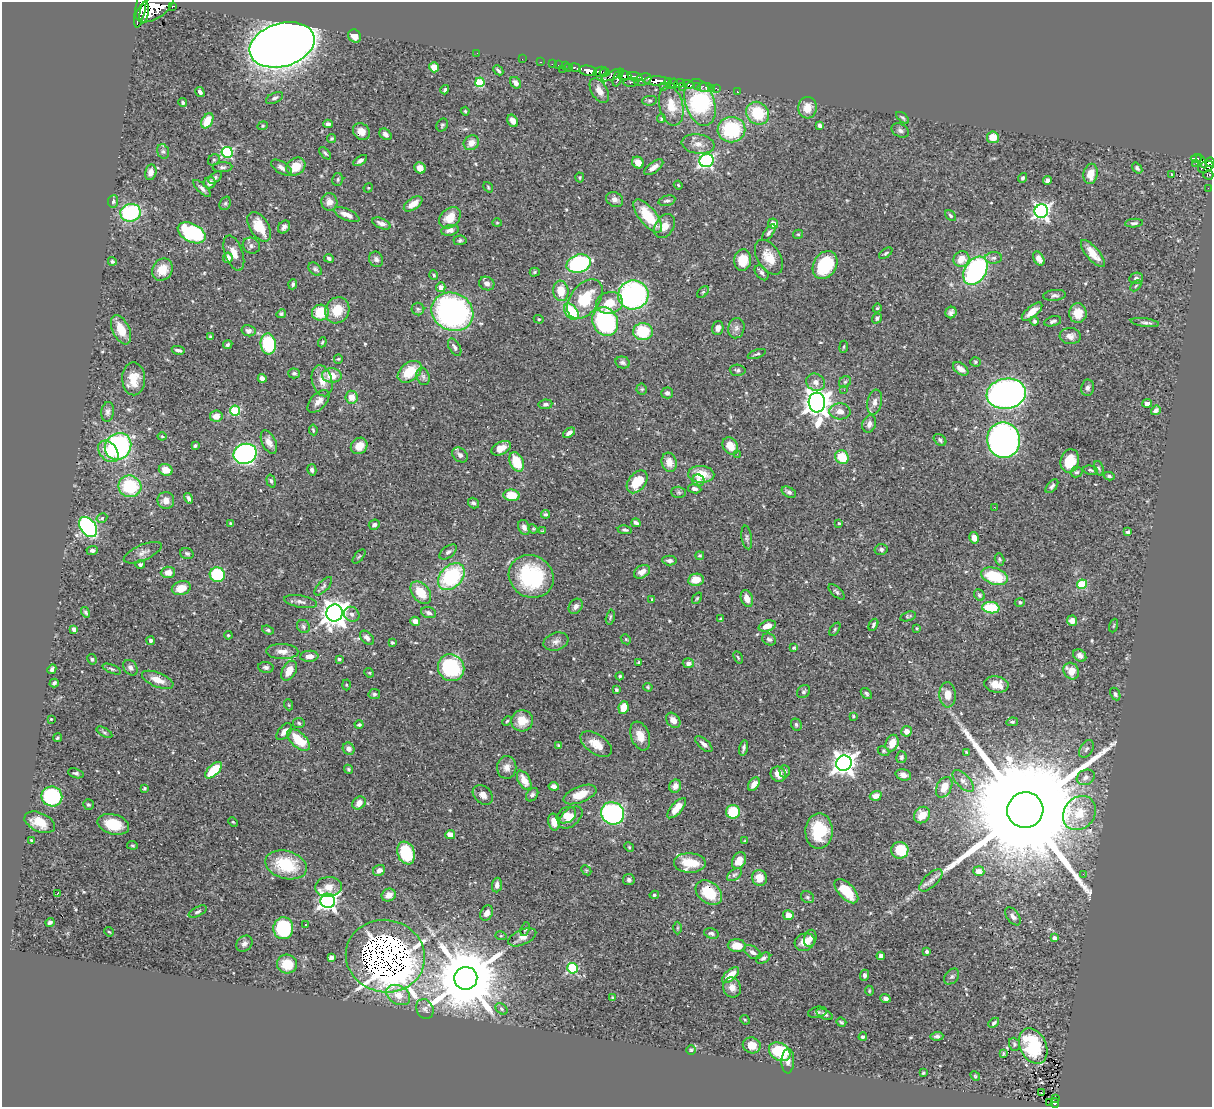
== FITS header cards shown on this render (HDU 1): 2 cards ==
NAXIS1  =                 1210
NAXIS2  =                 1105

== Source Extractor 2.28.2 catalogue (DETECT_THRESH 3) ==
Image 1210 x 1105 px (HDU 1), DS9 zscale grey, 1 PNG px = 1 image px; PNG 1214 x 1109 px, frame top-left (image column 1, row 1105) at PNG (2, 2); each listed source drawn as its Kron ellipse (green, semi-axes under 4 px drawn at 4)
Background 1.02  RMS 0.029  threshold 0.0882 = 3 sigma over >= 5 px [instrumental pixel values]
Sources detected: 529; of the 529, the 500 brightest by FLUX_AUTO listed and drawn (29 fainter detections omitted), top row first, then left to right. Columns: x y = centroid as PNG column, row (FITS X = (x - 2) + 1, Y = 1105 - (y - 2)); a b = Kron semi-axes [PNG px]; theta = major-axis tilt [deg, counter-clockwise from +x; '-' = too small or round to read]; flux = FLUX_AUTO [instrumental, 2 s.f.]
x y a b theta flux
172 6 3 3 - 55
155 7 21 11 33 3000
140 8 20 5 79 2100
144 13 11 3 81 550
355 36 7 6 - 19
282 45 33 21 16 3400
477 53 2 2 - 35
522 59 2 2 - 4.6
540 62 3 2 - 13
552 64 2 2 - 4.7
558 65 2 2 - 7.7
565 66 2 2 - 8.7
434 67 5 5 - 22
569 67 4 2 - 19
575 68 6 3 -23 35
563 69 2 2 - 8.3
498 70 6 3 -45 3.9
588 71 9 5 -9 710
600 72 7 4 18 470
605 73 5 4 - 370
613 75 12 4 24 230
625 76 6 4 0 470
635 77 8 3 -16 270
617 78 8 4 73 220
643 80 9 6 21 630
656 81 13 4 0 1100
668 81 4 3 - 220
480 82 5 4 - 110
631 82 8 3 8 100
516 83 6 5 - 8.2
679 83 6 3 16 250
673 84 5 3 - 61
688 84 5 3 - 130
663 86 4 3 - 71
682 87 3 2 - 32
697 87 3 2 - 140
704 87 7 3 7 28
711 88 2 2 - 7.3
716 88 3 2 - 4.5
445 90 5 3 - 3.8
599 91 13 7 -60 16
737 91 3 2 - 6
200 92 5 3 - 6.5
275 98 9 5 25 5.5
649 101 7 5 5 4
700 102 24 14 -73 180
183 103 4 4 - 3.4
671 106 20 11 -77 36
807 108 11 9 86 25
465 111 4 4 - 2.3
757 113 12 11 - 74
661 118 4 4 - 3.4
903 118 7 3 -40 2.9
207 121 8 5 61 33
513 121 6 5 - 14
328 124 4 4 - 5.5
442 125 7 5 59 3.5
820 125 4 3 - 7.8
263 126 5 4 - 2.4
731 130 14 12 9 140
900 130 9 6 -28 6
361 131 9 7 -42 16
385 134 7 5 -41 8.7
993 137 6 6 - 30
332 138 4 3 - 2.9
471 143 8 7 - 17
698 144 16 9 -9 18
163 151 7 5 -73 4.1
227 152 5 5 - 230
325 153 7 4 -48 3.6
1196 158 5 3 - 77
214 160 6 5 - 3.7
360 160 8 4 33 5.5
706 161 7 6 - 390
1201 161 8 3 -57 54
1210 162 5 4 - 150
638 163 6 5 - 19
1196 163 2 2 - 2.9
223 167 10 5 3 5.1
296 167 10 8 39 35
654 167 11 5 36 12
1206 167 8 5 22 240
281 168 12 5 -33 8.9
420 168 6 5 - 18
1137 168 6 4 -51 4.4
151 172 8 5 79 11
1091 174 10 7 81 23
1172 175 3 3 - 30
1208 175 5 4 - 25
580 177 5 4 - 2.8
215 178 8 4 39 4.1
1022 178 5 4 - 3.5
338 180 6 5 - 3.6
1047 180 4 4 - 8.1
210 183 6 6 - 9.4
678 185 4 3 - 2.1
488 187 6 3 -55 2.4
202 188 11 4 -43 6.4
368 188 5 4 - 1.9
1208 188 2 2 - 2.7
615 199 9 7 -27 9.3
113 201 6 5 - 4.8
667 201 8 5 14 5
329 202 9 8 - 14
225 203 7 5 68 3.6
413 204 10 5 34 21
1041 211 7 6 - 630
130 213 10 9 - 170
346 215 14 5 -23 15
648 216 20 8 -51 69
950 216 6 4 -42 3.4
450 218 12 9 44 32
497 223 4 4 - 1.9
1134 223 9 4 6 4.1
381 224 9 5 -23 9.9
773 224 5 4 - 16
665 226 13 9 56 21
259 227 16 9 -58 45
284 227 7 5 53 6.2
450 230 9 5 11 8.7
192 233 15 9 -27 190
769 233 10 4 53 4.8
798 234 5 4 - 2.6
460 240 6 4 2 3.6
251 246 9 8 - 6.1
234 253 18 9 -70 19
886 253 7 4 35 3.3
1093 253 17 6 -50 26
769 257 19 11 -59 34
228 258 5 5 - 15
329 258 5 4 - 4.7
993 258 8 5 3 5.8
376 259 8 7 - 6
961 259 8 7 - 28
1039 259 7 5 -59 13
743 260 10 8 84 39
112 261 4 4 - 3.4
579 264 12 9 17 260
825 265 15 11 58 100
315 269 8 5 -45 4.6
162 270 11 9 59 30
975 271 15 10 57 310
535 272 5 4 - 3
762 273 8 5 -51 5.4
434 275 5 4 - 2.4
1136 278 7 5 10 5.2
293 284 5 4 - 3.4
487 284 8 6 -26 9
1136 286 6 2 45 1.9
441 287 5 5 - 14
561 291 10 7 -83 36
703 292 7 4 44 3
633 295 15 14 - 400
1055 295 11 5 5 5.9
585 299 22 14 51 77
609 303 13 10 12 37
877 308 4 4 - 2.3
418 309 6 6 - 4.2
337 310 13 12 - 41
452 312 21 18 -26 550
571 312 9 6 -52 98
951 312 6 5 - 6.6
1032 312 12 5 40 21
320 313 8 8 - 65
1078 313 10 9 - 28
281 314 5 4 - 3.7
877 318 5 4 - 4.2
539 319 5 4 - 2.4
1034 321 4 4 - 3.9
1053 321 9 4 15 4.8
605 322 15 12 -64 240
1145 323 14 4 -7 6
718 328 7 5 75 9.4
736 328 10 8 76 8.7
121 330 15 8 -65 33
249 331 7 5 -14 6.8
643 332 10 8 2 89
1070 336 10 8 -6 11
210 337 3 3 - 2.3
322 342 5 4 - 2.2
268 344 10 7 -83 110
228 345 5 4 - 3.6
455 347 9 5 -59 6.8
844 347 6 3 81 2.1
178 350 6 3 -13 4.9
757 354 9 3 19 3
338 359 4 4 - 2.3
623 362 7 6 - 5.1
975 362 5 4 - 2.8
961 369 9 5 -36 14
738 370 8 5 -3 4.3
410 372 13 9 38 53
294 373 6 5 - 4.1
332 375 10 7 -2 24
423 376 9 6 -74 6.5
262 378 4 4 - 12
134 379 16 11 -89 32
322 381 16 10 -75 22
816 382 10 8 -33 12
845 382 6 5 - 3.7
1087 388 8 6 81 6
642 389 5 5 - 2.8
844 390 3 3 - 2
667 393 6 5 - 6.6
1006 394 20 15 9 1000
351 397 6 6 - 18
318 401 14 7 47 13
817 402 10 8 -87 2200
875 402 13 7 80 11
1147 403 5 3 - 7.4
545 404 7 5 9 5.2
1156 410 5 4 - 6.7
235 411 5 5 - 130
840 411 10 8 -5 15
108 412 10 6 83 6.2
216 416 6 5 - 17
869 424 9 6 68 8.9
313 430 5 3 - 2.5
569 433 7 4 35 7.7
162 436 4 4 - 1.9
940 440 7 5 -41 3.9
1003 440 18 16 -80 760
269 442 12 7 -65 15
118 446 14 12 48 300
195 446 4 3 - 3.5
359 446 9 7 42 21
730 446 9 7 -55 23
501 448 10 6 27 19
108 451 12 8 -49 33
245 454 12 10 22 550
737 454 3 2 - 3.5
460 455 9 6 -43 8.7
842 457 7 6 - 51
1070 461 12 9 76 50
517 462 10 6 -66 55
669 462 10 7 -75 20
1099 468 7 4 -70 3.4
166 470 7 5 -20 22
312 470 6 4 -76 5.4
1091 470 7 4 -11 3.3
1077 472 6 5 - 4.3
701 474 13 8 -3 44
1109 476 5 3 - 3.2
698 480 6 5 - 8.7
271 481 6 4 -73 3.6
637 482 13 8 51 56
130 486 11 10 - 110
1052 486 8 4 49 5.3
695 489 7 4 -8 5.8
679 492 7 5 -2 4.2
789 492 8 5 -28 5.7
512 495 8 5 -6 35
189 498 5 3 - 5.2
166 501 8 8 - 16
474 503 6 5 - 4.5
994 507 3 2 - 3.2
546 514 4 3 - 3.3
102 518 5 4 - 3.5
231 523 4 3 - 3.3
636 523 5 3 - 6.2
839 523 3 3 - 3.2
374 525 6 5 - 5.7
88 527 11 7 -55 320
524 527 8 5 -67 8.1
533 529 5 4 - 2.3
625 530 7 3 -9 3.6
543 531 4 2 - 1.9
1128 532 4 3 - 5.1
747 537 12 5 -81 5.4
974 538 6 4 -77 12
881 549 6 5 - 4.8
92 551 5 4 - 6.5
448 552 10 5 37 6.8
143 553 20 7 24 13
187 553 7 5 -17 4.6
700 555 4 3 - 2.6
359 556 8 2 50 2.2
1000 559 6 4 -73 3
669 560 7 5 -2 6.2
140 564 4 4 - 3.8
168 572 7 6 - 17
642 572 8 6 30 14
217 575 7 7 - 120
531 576 23 21 -31 170
994 576 14 8 -19 94
451 577 15 11 45 180
696 580 8 6 8 28
1082 584 5 4 - 100
323 586 11 5 46 5.2
181 588 9 6 18 30
836 592 10 5 -42 4.6
421 593 13 8 -51 43
979 595 6 5 - 4.8
697 598 6 4 53 2.6
652 599 4 3 - 2
747 599 9 6 -70 17
301 602 16 6 -10 9.6
1020 602 5 4 - 3.8
576 606 8 6 53 7.4
991 608 8 5 -8 73
86 612 5 4 - 4.1
335 613 8 8 - 2100
429 613 8 5 -17 6.6
352 614 8 7 - 7.9
908 616 8 4 16 3.4
610 617 7 4 77 3.2
721 619 4 3 - 3.4
415 621 5 4 - 13
1072 621 5 5 - 11
873 625 6 4 62 3.7
303 626 7 6 - 4.9
767 626 9 5 18 17
1113 626 7 3 71 2.1
917 628 3 2 - 2.5
74 629 4 4 - 13
835 629 7 4 55 2.7
268 630 6 4 -19 3.3
228 635 4 3 - 2.1
367 638 8 5 -46 9.7
626 639 5 4 - 2.6
769 639 7 5 -25 5.1
151 641 4 4 - 4
556 641 13 8 18 11
392 642 4 3 - 2.6
794 648 4 3 - 2.4
282 651 16 7 -1 16
1080 655 7 5 -38 7.9
309 656 9 5 4 13
738 657 6 3 -66 2.2
92 659 5 4 - 3.5
339 659 3 3 - 3
639 662 3 3 - 2.5
688 663 6 5 - 8.1
266 667 8 5 -7 5.1
130 668 8 6 -52 6.4
451 668 14 13 - 180
52 669 5 4 - 5.3
112 669 10 4 -22 4
289 671 11 6 60 25
1071 671 9 7 -55 27
369 673 5 4 - 2.4
620 676 4 4 - 2.6
158 680 17 7 -22 24
54 683 4 3 - 3.8
346 685 5 3 - 1.9
996 685 12 8 -8 24
648 687 5 4 - 2.2
616 690 4 3 - 3.4
803 692 7 5 45 4.4
374 694 6 5 - 3.8
866 694 6 4 -47 3.6
1115 694 7 4 -64 4.1
947 695 12 8 -87 22
289 705 5 3 - 1.9
623 708 6 5 - 26
853 716 3 3 - 2.2
51 719 3 3 - 2
673 720 8 6 -50 15
507 721 5 3 - 2.2
522 721 11 10 - 32
1012 722 6 4 8 3.3
299 723 6 5 - 3.1
359 725 4 3 - 3.5
796 725 6 5 - 3.9
907 731 5 5 - 14
104 732 9 4 -30 3.7
284 732 10 5 50 11
640 736 15 9 -70 22
57 738 4 4 - 2.8
298 740 14 7 -42 60
892 743 8 6 68 21
596 744 18 9 -34 26
704 744 11 5 -42 8.6
559 745 3 3 - 2.6
743 748 8 3 77 4.7
349 749 6 5 - 8.8
1086 749 10 6 58 6
883 751 6 4 -27 2.9
967 752 4 3 - 2
901 757 6 5 - 5.3
844 763 8 7 - 1500
507 767 11 9 88 13
348 769 5 4 - 2.7
214 770 10 5 44 69
785 771 6 5 - 3.8
76 773 8 4 -19 4.3
778 774 8 7 - 17
903 775 8 5 -17 11
1086 777 9 7 29 9.4
524 780 10 6 -61 24
963 781 13 6 -46 10
754 784 7 5 56 11
554 786 5 4 - 8
675 786 6 6 - 11
944 787 11 7 62 25
144 788 3 3 - 2.8
580 794 17 8 21 37
483 795 11 8 -41 12
532 795 7 5 53 5.5
52 796 10 10 - 200
876 796 6 5 - 13
359 803 7 6 - 15
88 804 5 5 - 3.6
677 808 13 5 48 27
1025 810 18 17 - 98000
733 812 7 6 - 68
613 813 12 11 - 400
1079 813 18 15 51 46
566 815 10 7 31 13
922 815 9 7 49 25
570 818 14 8 40 21
40 822 16 9 -24 34
233 822 5 3 - 2.1
554 822 8 5 -78 18
113 824 16 10 -15 48
819 831 18 13 89 81
450 835 5 4 - 18
32 841 4 3 - 4.3
745 841 3 3 - 1.9
132 845 5 3 - 2.5
629 847 5 4 - 2.1
900 850 8 8 - 58
406 853 11 8 -70 84
739 860 9 6 64 25
690 863 16 10 -2 50
286 865 21 14 -15 100
379 870 6 5 - 12
586 870 6 4 -44 2.4
979 871 5 5 - 13
1083 874 2 2 - 3.8
734 875 8 5 37 4.5
759 878 8 7 - 22
629 880 6 5 - 4.9
931 880 14 6 43 11
497 885 7 5 84 8.2
329 887 13 10 6 21
846 891 15 7 -46 51
709 893 15 10 -40 69
57 894 4 3 - 25
389 895 7 6 - 14
654 895 4 3 - 3
807 897 7 5 -33 4
328 901 7 7 - 900
198 912 10 4 27 4.5
487 913 8 6 61 12
788 915 5 5 - 16
1013 916 10 6 -54 7.7
50 922 4 3 - 4.2
306 925 3 3 - 6.3
283 928 11 10 - 120
677 928 6 4 89 2.8
525 929 7 4 71 2.9
109 932 5 4 - 2.2
711 933 7 5 -16 4.4
501 936 6 3 -17 2
522 937 15 7 23 14
810 938 9 6 76 8.8
1054 938 4 3 - 5.7
805 942 10 8 26 21
244 944 9 7 44 7.1
737 946 9 6 -4 27
927 951 4 4 - 4.4
753 952 9 5 -33 8.2
385 956 40 36 -13 13000
881 956 4 4 - 8.5
331 958 4 4 - 11
763 958 7 5 30 4.7
287 964 10 9 - 42
572 968 5 5 - 180
730 975 10 5 41 32
864 975 5 4 - 5.3
952 977 9 6 49 5.4
466 978 11 11 - 23000
732 988 10 9 - 14
869 991 5 3 - 2
398 995 13 9 -31 28
613 998 3 3 - 2.7
885 998 5 4 - 7.1
425 1009 10 8 -61 8.6
501 1009 7 5 -42 3.6
817 1012 9 5 12 4.3
825 1014 9 4 -26 4.6
745 1020 5 4 - 2.1
841 1022 5 3 - 2.6
994 1023 6 4 42 4.4
937 1036 6 3 3 4.8
863 1037 4 3 - 4.7
1014 1044 6 5 - 4.2
752 1045 9 7 -22 24
1033 1046 19 13 -64 100
691 1050 5 4 - 2.7
780 1052 11 8 -31 110
1003 1053 3 3 - 2.2
788 1061 12 6 88 9.7
923 1073 3 3 - 2.5
975 1076 5 4 - 2.5
1042 1093 3 2 - 3.5
1055 1098 3 2 - 4.7
1049 1103 3 2 - 3.5
1055 1103 5 4 - 18
At the frame edge (FLAGS 8, measured only in part): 3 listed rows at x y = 140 8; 1210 162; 1208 175
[29 fainter detections neither listed nor drawn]